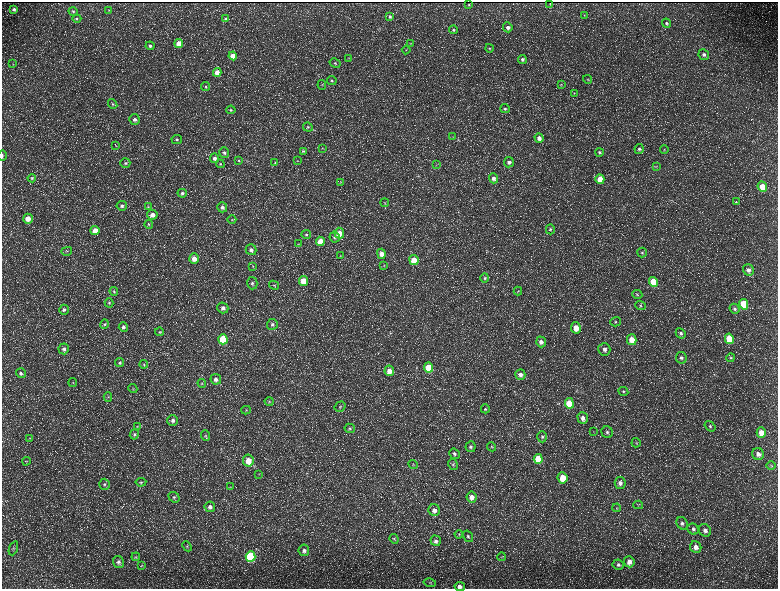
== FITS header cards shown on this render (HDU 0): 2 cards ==
NAXIS1  =                 1552 / length of data axis 1
NAXIS2  =                 1173 / length of data axis 2

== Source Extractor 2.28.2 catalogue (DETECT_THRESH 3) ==
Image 1552 x 1173 px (HDU 0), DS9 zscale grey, zoomed out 1/2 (1 PNG px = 2 x 2 image px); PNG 780 x 591 px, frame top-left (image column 1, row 1173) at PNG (2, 2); each listed source drawn as its Kron ellipse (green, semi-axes under 4 px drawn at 4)
Background 216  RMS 9.8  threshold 29.3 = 3 sigma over >= 5 px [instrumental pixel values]
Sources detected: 223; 35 cannot appear on this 1/2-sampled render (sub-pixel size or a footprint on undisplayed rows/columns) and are neither listed nor drawn; the other 188 listed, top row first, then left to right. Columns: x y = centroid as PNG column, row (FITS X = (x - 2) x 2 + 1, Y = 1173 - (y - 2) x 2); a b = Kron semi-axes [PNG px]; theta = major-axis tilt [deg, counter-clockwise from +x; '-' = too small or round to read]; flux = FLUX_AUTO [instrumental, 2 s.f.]
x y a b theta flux
550 3 2 1 - 1200
469 5 2 2 - 1500
14 9 3 3 - 4000
109 10 4 3 - 1600
73 11 5 4 - 2800
584 15 3 2 - 1200
390 17 4 3 - 2800
77 18 4 4 - 2900
225 19 4 4 - 3100
666 23 5 4 - 4000
508 27 5 4 - 6900
453 30 4 4 - 3400
411 43 3 2 - 1100
179 44 4 4 - 24000
150 46 4 4 - 4700
489 48 4 4 - 2500
406 50 4 2 - 1500
704 55 5 5 - 5400
233 56 4 4 - 22000
349 58 3 2 - 910
522 59 4 4 - 4800
335 63 6 4 -28 3300
13 64 4 2 - 1100
217 72 4 4 - 15000
588 79 4 3 - 1900
332 81 5 4 - 2900
561 84 4 4 - 1800
322 85 5 3 - 1700
206 87 4 4 - 2500
574 93 4 3 - 1800
113 104 5 4 - 2900
505 109 5 4 - 3600
231 110 5 4 - 2800
135 119 6 5 - 7400
308 127 5 4 - 3200
453 137 3 2 - 1000
539 138 5 4 - 10000
177 139 5 4 - 3700
116 146 4 3 - 1500
322 148 3 3 - 1200
639 149 5 4 - 4200
664 150 4 3 - 1900
303 151 4 3 - 2000
599 152 4 4 - 3600
224 153 5 5 - 4700
2 155 5 2 - 2000
214 158 5 4 - 5900
239 160 4 3 - 1800
298 161 3 3 - 1400
509 162 5 5 - 6500
125 163 5 5 - 3600
275 163 4 4 - 2200
220 164 4 4 - 2500
436 165 3 2 - 890
656 167 4 4 - 1900
32 178 4 3 - 2500
493 178 5 4 - 8500
600 179 5 4 - 33000
341 182 3 2 - 900
762 187 5 4 - 38000
182 193 5 4 - 4900
736 202 3 2 - 980
385 203 4 2 - 1400
122 206 5 4 - 5000
148 207 4 3 - 1700
222 207 5 5 - 6800
152 215 5 5 - 13000
28 219 5 4 - 21000
232 220 4 3 - 2000
149 224 4 4 - 2800
550 229 5 4 - 3400
95 230 4 4 - 18000
339 233 5 5 - 20000
306 234 5 4 - 3300
335 237 5 5 - 5400
320 241 4 4 - 32000
298 244 4 3 - 1600
251 250 5 5 - 7000
67 251 5 2 - 1200
642 252 5 4 - 2900
381 254 5 4 - 16000
340 256 3 3 - 1300
194 259 5 5 - 15000
414 260 5 4 - 29000
384 265 4 3 - 1800
253 266 4 3 - 2000
748 270 6 5 - 9100
485 278 5 4 - 3000
304 281 5 4 - 41000
653 282 5 4 - 67000
252 283 6 5 - 5100
274 285 5 4 - 2900
114 291 4 4 - 2400
518 291 4 3 - 2200
637 294 5 4 - 3000
109 303 4 4 - 2500
744 304 5 4 - 91000
640 306 5 4 - 2900
223 308 5 5 - 8100
735 309 5 4 - 4400
64 310 5 5 - 4500
615 322 5 4 - 3300
105 324 5 4 - 3200
272 324 5 5 - 5300
123 327 5 4 - 5100
576 328 6 5 - 25000
160 332 4 4 - 2500
681 333 5 4 - 4300
223 339 5 4 - 93000
729 339 5 4 - 75000
632 340 5 4 - 32000
541 342 5 5 - 11000
64 349 5 5 - 6000
604 349 6 6 - 8900
681 358 5 5 - 6000
731 358 4 4 - 2400
120 362 4 4 - 3600
144 364 4 3 - 2000
428 368 5 4 - 63000
389 371 5 5 - 16000
21 373 5 4 - 4600
520 374 5 5 - 7500
216 379 5 5 - 9000
73 382 4 3 - 1900
202 383 4 3 - 2100
133 388 4 4 - 2300
623 391 5 4 - 3300
108 397 5 3 - 2200
269 402 4 4 - 2600
569 403 5 4 - 52000
340 407 6 5 - 3500
485 409 4 4 - 2800
246 410 5 3 - 1900
583 418 6 5 - 11000
173 420 5 5 - 6300
137 426 4 3 - 1600
710 426 6 4 -37 3500
350 428 5 4 - 3400
593 431 3 2 - 1200
607 432 6 5 - 5000
761 433 5 4 - 22000
134 434 5 4 - 3300
206 436 5 4 - 3000
542 437 5 4 - 4200
30 438 3 3 - 1700
636 443 4 4 - 2700
471 447 5 5 - 4400
491 447 5 3 - 1800
454 454 5 5 - 4700
758 454 6 5 - 9100
538 459 5 4 - 52000
248 460 6 5 - 24000
26 461 4 3 - 1600
413 464 5 3 - 2400
453 464 6 4 -59 3300
771 465 5 3 - 2100
259 474 3 2 - 1000
563 478 5 5 - 33000
141 482 5 4 - 2700
620 483 6 5 - 8000
104 484 5 5 - 4400
230 487 4 3 - 1800
174 497 6 5 - 3700
472 497 5 5 - 13000
638 505 5 4 - 2100
210 507 5 5 - 8000
617 508 4 4 - 2000
434 510 6 5 - 10000
682 523 6 5 - 5900
693 529 6 5 - 5300
705 530 6 5 - 8500
459 534 4 3 - 2000
468 536 6 4 -57 4000
394 539 5 4 - 2700
436 541 5 5 - 5700
187 546 5 3 - 2200
696 547 6 5 - 12000
13 548 7 3 68 3100
304 550 6 5 - 7200
251 556 5 5 - 160000
136 557 4 4 - 2100
502 557 4 2 - 1300
118 562 6 5 - 6000
629 562 5 5 - 13000
618 565 5 5 - 4800
141 566 4 2 - 1400
430 583 6 4 -15 3000
460 586 5 4 - 7100
At the frame edge (FLAGS 8, measured only in part): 2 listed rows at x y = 2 155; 460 586
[35 sub-pixel or undisplayed-footprint detections neither listed nor drawn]